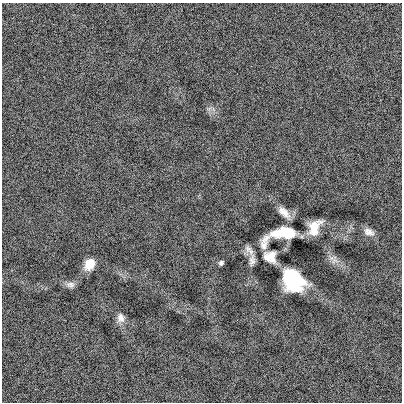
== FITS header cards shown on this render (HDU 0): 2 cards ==
NAXIS1  =                  400
NAXIS2  =                  400

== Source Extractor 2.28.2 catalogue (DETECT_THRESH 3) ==
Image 400 x 400 px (HDU 0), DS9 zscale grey, 1 PNG px = 1 image px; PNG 404 x 404 px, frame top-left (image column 1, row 400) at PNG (2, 3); no overlay
Background -5.91e-04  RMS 0.1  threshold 0.313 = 3 sigma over >= 5 px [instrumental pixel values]
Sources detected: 13; all 13 listed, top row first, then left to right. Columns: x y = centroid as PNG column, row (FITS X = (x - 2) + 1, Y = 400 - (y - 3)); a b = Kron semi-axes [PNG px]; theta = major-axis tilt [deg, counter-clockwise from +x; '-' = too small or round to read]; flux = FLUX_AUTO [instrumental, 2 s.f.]
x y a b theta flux
284 212 16 7 -43 60
314 227 14 9 66 120
369 232 14 9 -19 42
286 233 19 9 1 280
265 242 18 7 72 55
248 249 11 10 - 35
270 257 13 11 -35 81
252 260 15 8 83 39
221 263 6 5 - 16
89 264 11 9 56 110
293 279 20 15 -47 540
70 284 12 8 -3 30
121 318 13 9 -84 45